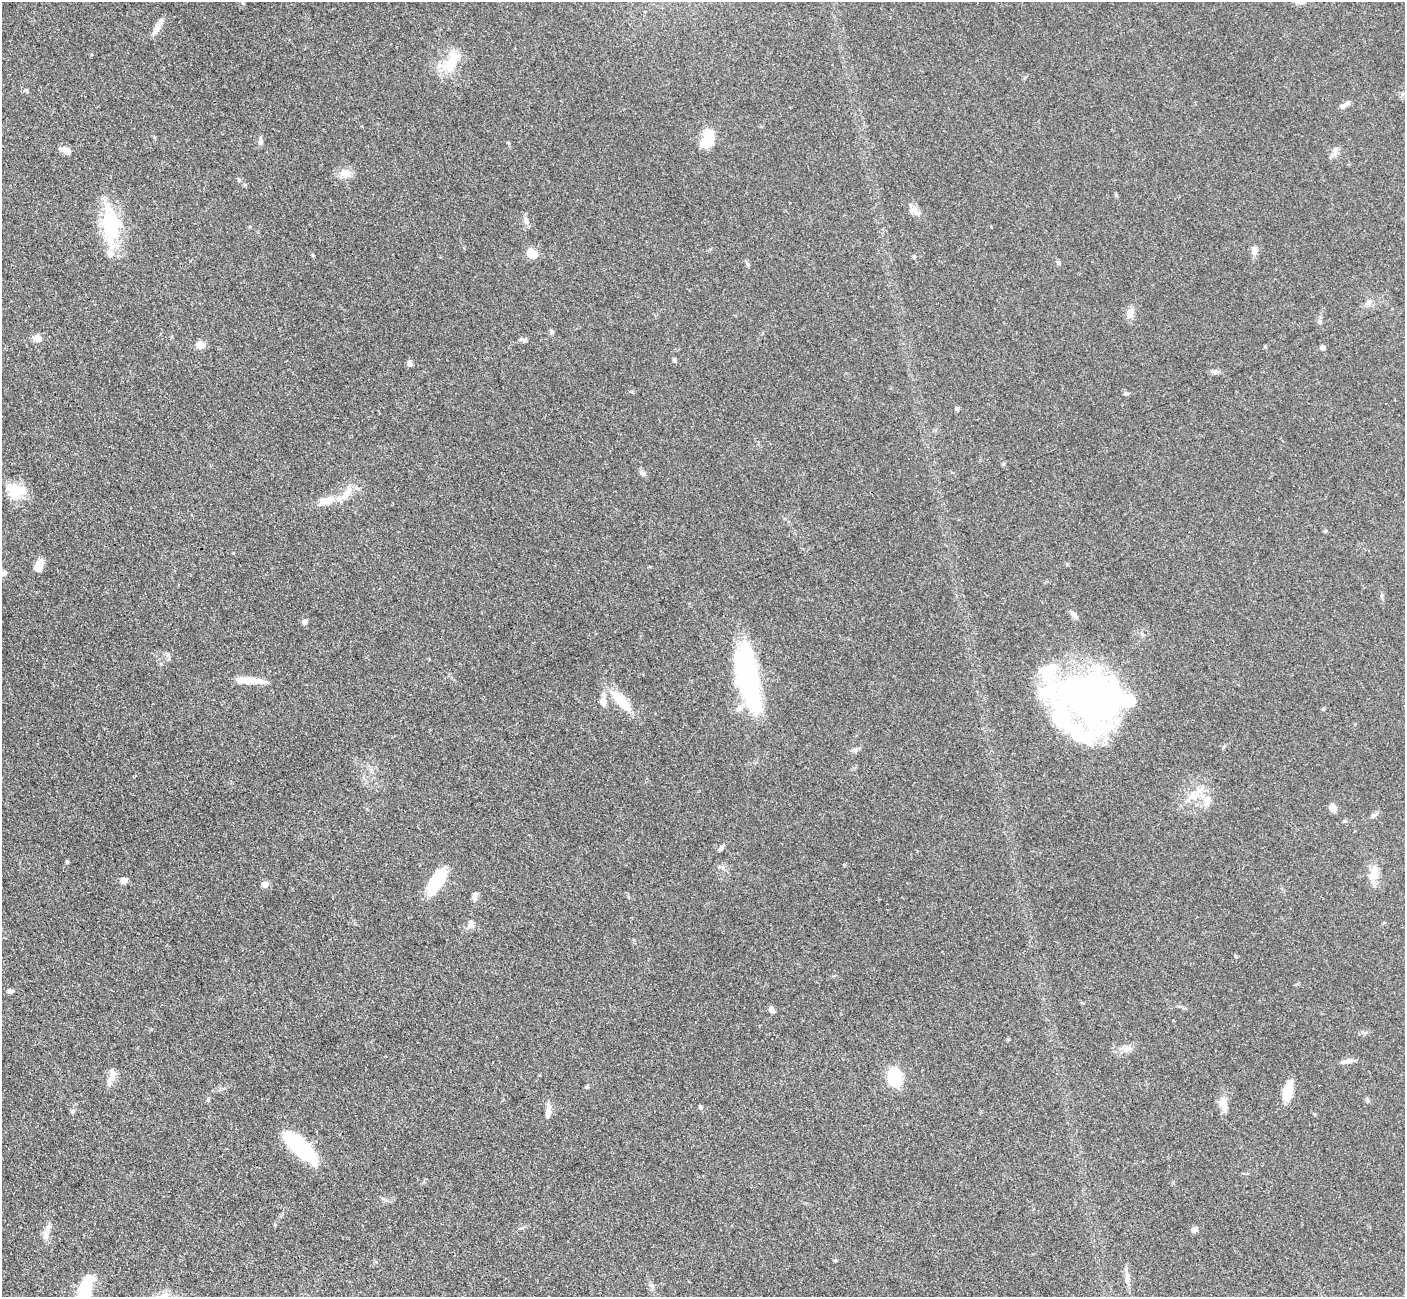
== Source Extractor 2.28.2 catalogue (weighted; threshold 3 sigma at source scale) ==
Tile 7 of 4 x 4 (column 3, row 2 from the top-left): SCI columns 2824-4226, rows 2886-4180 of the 5647 x 5638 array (HDU 1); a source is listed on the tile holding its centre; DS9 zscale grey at full resolution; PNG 1407 x 1299 px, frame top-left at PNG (2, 2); no overlay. Shown black and unused: <1% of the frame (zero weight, under 3 of 4 exposures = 2% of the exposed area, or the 3 px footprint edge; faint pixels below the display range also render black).
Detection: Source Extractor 2.28.2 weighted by HDU 2 'WHT'; one run over the whole footprint, this tile lists its part. Background 0.0828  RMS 0.0058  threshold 0.0259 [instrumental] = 3 sigma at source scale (4.5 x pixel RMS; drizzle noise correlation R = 1.50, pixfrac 1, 0.05/0.05 arcsec/px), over >= 5 px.
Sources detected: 82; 4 inside a brighter object's white glare — not listed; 9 inside a brighter listed object's ellipse — not listed separately; the other 69 listed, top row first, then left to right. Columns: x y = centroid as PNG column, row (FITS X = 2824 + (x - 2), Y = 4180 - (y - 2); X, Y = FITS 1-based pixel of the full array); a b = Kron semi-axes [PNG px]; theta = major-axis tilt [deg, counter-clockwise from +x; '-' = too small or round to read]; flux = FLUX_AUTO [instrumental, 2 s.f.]
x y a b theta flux
158 25 21 6 59 4.2
450 62 35 16 54 15
26 90 5 5 - 0.83
1343 106 9 7 28 2.1
708 138 21 12 69 14
261 141 10 6 -80 1.7
1335 149 11 6 38 2.3
66 150 12 8 -24 4.1
345 173 15 11 -30 5.4
915 210 16 6 -70 3.2
526 222 8 6 -46 1.7
111 224 46 23 88 35
1254 250 11 7 72 3.3
532 253 9 7 -28 12
313 255 6 3 -71 0.62
914 257 5 4 - 0.63
1059 263 7 5 -14 1
1368 302 8 5 70 1.7
1130 313 14 8 72 4.3
552 332 7 4 -83 0.97
37 338 9 8 - 4.1
200 345 7 7 - 5.7
1323 348 6 5 - 1.6
674 360 6 5 - 0.83
410 363 7 5 -66 1.7
1215 372 6 6 - 1.4
957 409 6 5 - 0.93
643 473 8 7 - 1.7
15 491 23 15 -39 15
325 501 26 9 20 7.9
39 566 13 7 81 6.8
2 573 12 7 -16 2.7
1074 615 10 6 -51 2.2
305 622 5 5 - 2.4
747 679 57 21 -71 83
250 681 19 10 1 7.7
1088 698 71 47 -13 220
621 700 27 11 -49 16
603 701 13 7 -88 4.7
1193 797 9 9 - 4.3
1208 800 18 9 79 5.5
1333 808 8 7 - 3.7
1374 815 9 6 33 1.7
721 848 8 4 61 1.4
67 862 4 4 - 0.64
1373 874 17 10 63 6.6
123 881 7 7 - 2.9
435 882 30 14 55 23
265 884 8 7 - 2.7
475 896 11 6 81 2.2
10 991 10 5 3 1.5
772 1010 7 5 -48 2.9
1127 1049 13 6 12 3.2
1347 1061 19 5 8 2.6
540 1075 4 3 - 0.49
112 1076 17 8 75 4.3
895 1077 13 10 -81 33
587 1087 5 4 - 0.72
1288 1091 21 10 74 11
1367 1100 7 5 -69 0.94
1224 1104 20 9 -71 5.4
700 1107 6 5 - 1.1
73 1111 6 5 - 1
548 1113 11 8 84 2.8
301 1148 35 12 -42 60
1195 1229 7 6 - 2.1
46 1235 9 7 75 2.9
1127 1278 13 6 84 2.6
87 1286 34 17 67 17
Isophote crosses this tile's border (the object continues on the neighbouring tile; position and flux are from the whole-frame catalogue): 2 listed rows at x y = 2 573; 87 1286
Unlisted compact peaks at least as high as the median listed source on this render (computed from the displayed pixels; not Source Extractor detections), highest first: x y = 168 655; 1323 709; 239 180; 524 340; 1125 394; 1116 195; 1265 347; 1325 531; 1003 464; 748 264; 855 750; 161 664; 1345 821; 383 1199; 1067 564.